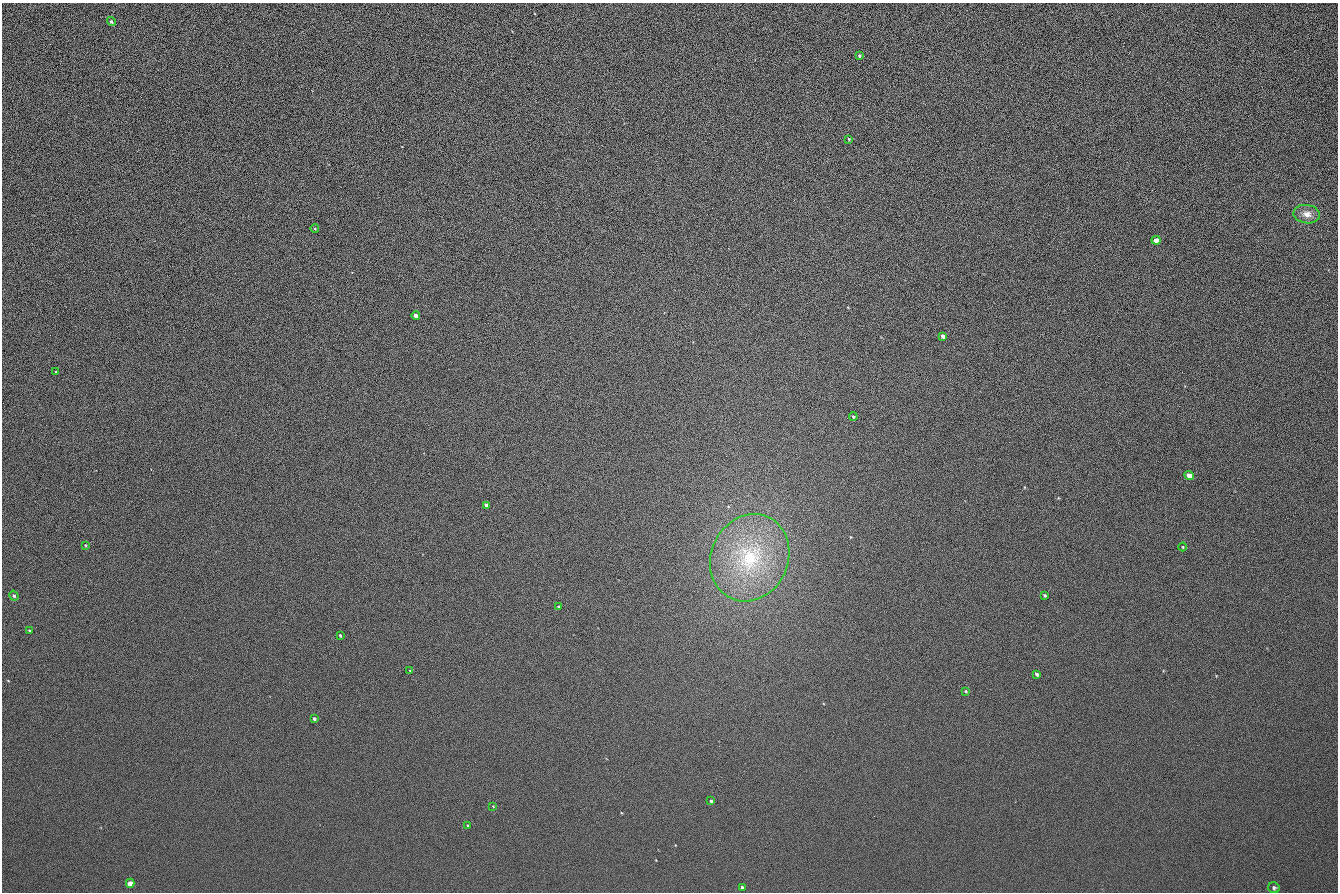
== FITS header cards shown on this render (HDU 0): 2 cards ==
NAXIS1  =                 1336 / length of data axis 1
NAXIS2  =                  890 / length of data axis 2

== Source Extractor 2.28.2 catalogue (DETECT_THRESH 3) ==
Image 1336 x 890 px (HDU 0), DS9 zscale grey, 1 PNG px = 1 image px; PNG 1340 x 894 px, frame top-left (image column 1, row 890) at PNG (2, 3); each listed source drawn as its Kron ellipse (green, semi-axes under 4 px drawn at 4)
Background 140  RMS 21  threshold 64.2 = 3 sigma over >= 5 px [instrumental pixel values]
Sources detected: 30; all 30 listed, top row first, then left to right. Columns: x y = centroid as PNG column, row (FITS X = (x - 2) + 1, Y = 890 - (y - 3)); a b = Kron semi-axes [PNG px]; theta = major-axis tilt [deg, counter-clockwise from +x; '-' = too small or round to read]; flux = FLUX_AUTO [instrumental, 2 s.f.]
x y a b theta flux
111 22 5 4 - 2000
859 56 4 4 - 2000
849 139 4 4 - 1600
1307 214 13 9 -8 12000
315 229 4 3 - 1200
1156 240 4 4 - 10000
416 316 4 4 - 8300
943 336 4 4 - 5800
56 372 3 2 - 870
853 417 4 3 - 2000
1189 475 5 4 - 13000
487 505 4 3 - 5200
86 545 4 3 - 1300
1183 547 4 3 - 1100
750 558 45 38 64 160000
1044 595 4 3 - 2000
14 596 5 4 - 2500
559 607 3 3 - 2500
30 631 3 2 - 1300
340 635 3 2 - 2200
410 671 3 2 - 1100
1037 674 4 3 - 3000
966 691 4 3 - 1700
314 719 3 3 - 3600
711 801 3 3 - 2200
493 806 3 3 - 870
468 826 3 3 - 2500
130 883 4 4 - 9300
742 887 3 3 - 2800
1274 888 6 5 - 3200